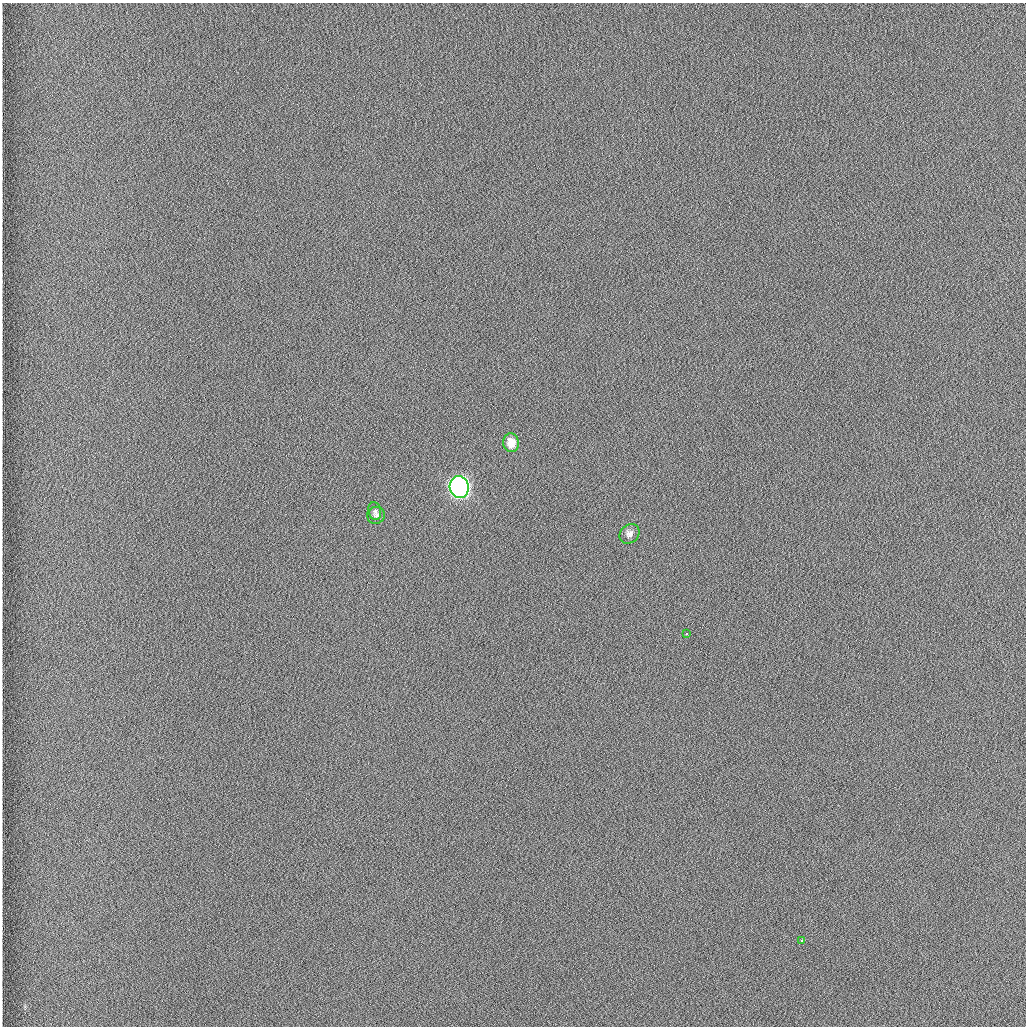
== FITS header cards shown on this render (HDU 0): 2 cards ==
NAXIS1  =                 1024 /fastest changing axis
NAXIS2  =                 1024 /next to fastest changing axis

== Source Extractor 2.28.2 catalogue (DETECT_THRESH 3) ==
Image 1024 x 1024 px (HDU 0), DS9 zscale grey, 1 PNG px = 1 image px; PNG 1028 x 1028 px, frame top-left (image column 1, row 1024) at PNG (2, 3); each listed source drawn as its Kron ellipse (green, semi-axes under 4 px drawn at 4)
Background 1260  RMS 6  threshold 18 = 3 sigma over >= 5 px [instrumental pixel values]
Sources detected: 7; all 7 listed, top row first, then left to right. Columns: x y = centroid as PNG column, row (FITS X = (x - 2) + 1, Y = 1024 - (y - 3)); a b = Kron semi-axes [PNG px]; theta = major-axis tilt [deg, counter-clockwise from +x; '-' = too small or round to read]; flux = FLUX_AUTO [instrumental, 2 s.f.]
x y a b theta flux
511 443 9 8 - 4400
459 487 11 9 -79 220000
375 511 9 6 -78 1000
376 515 9 8 - 1300
630 534 11 9 42 1800
687 634 3 2 - 640
802 941 3 2 - 810